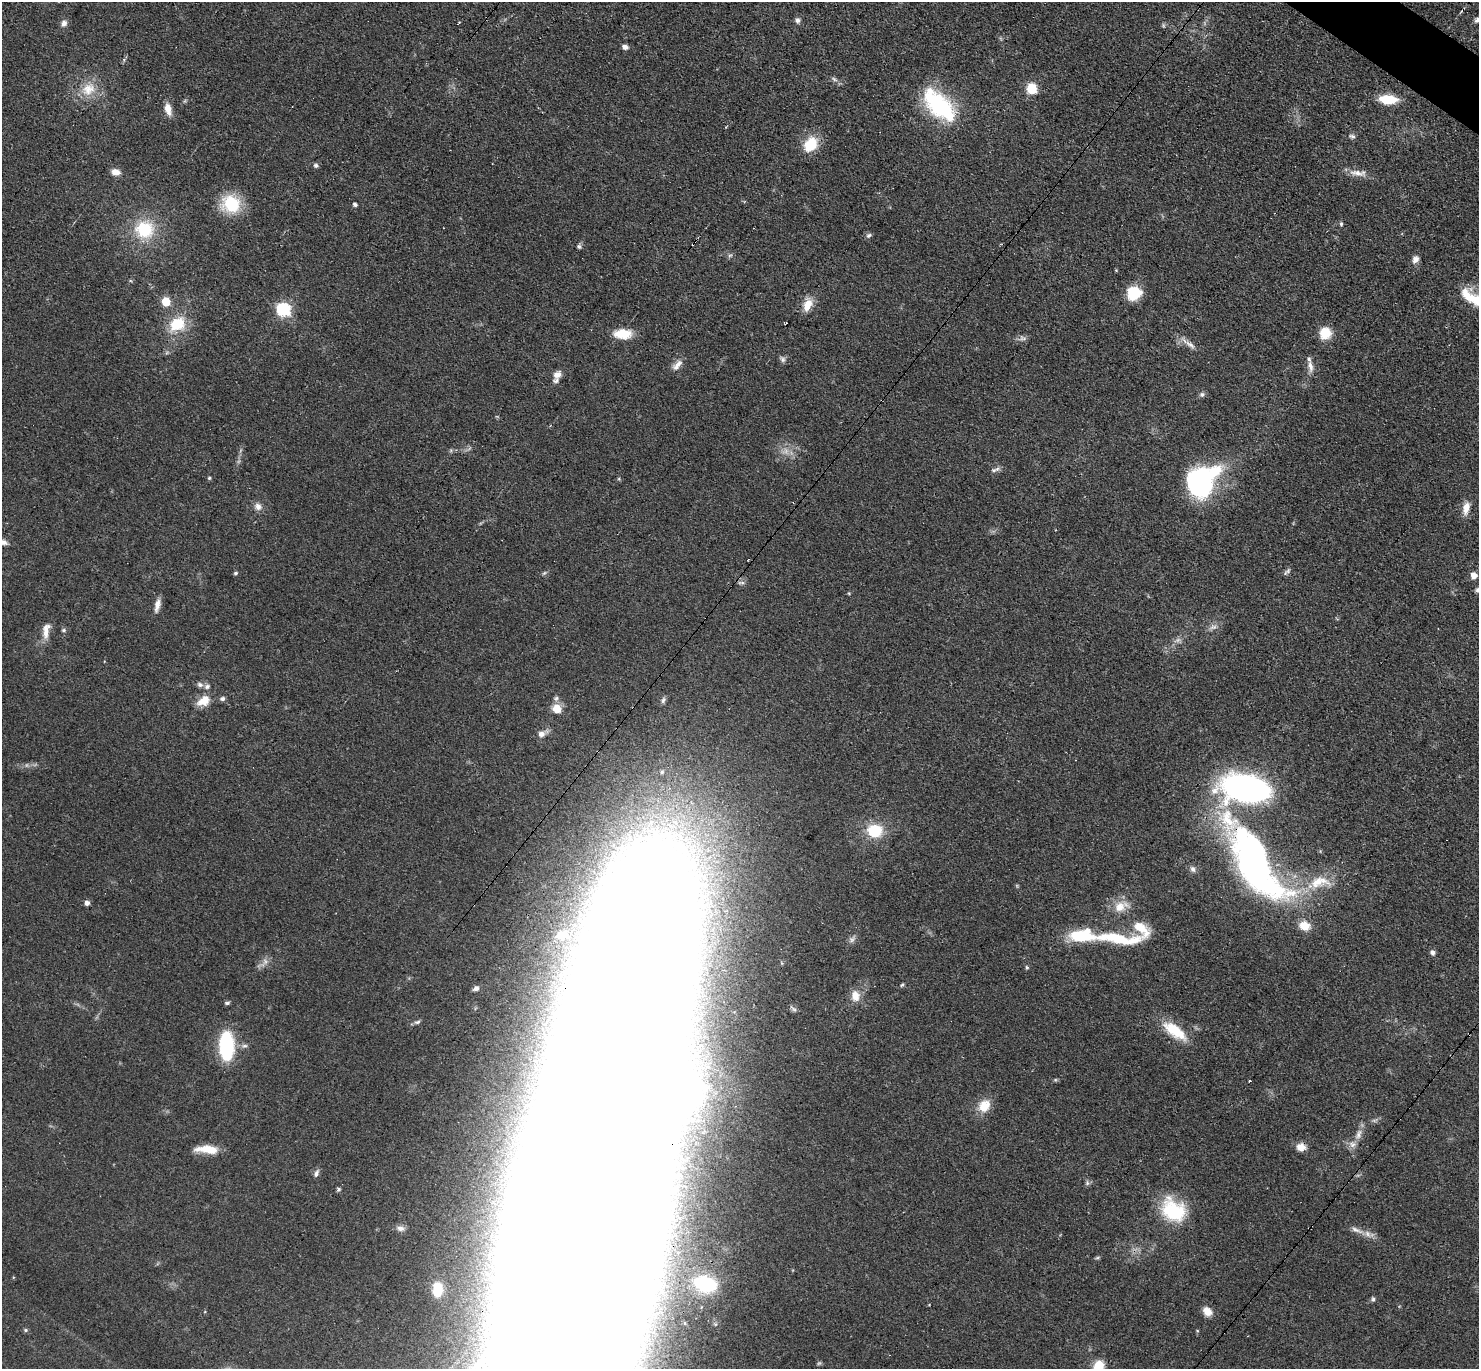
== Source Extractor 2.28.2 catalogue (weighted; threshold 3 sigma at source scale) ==
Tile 10 of 4 x 4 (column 2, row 3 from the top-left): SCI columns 1608-3084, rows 1665-3031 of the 6087 x 6078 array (HDU 1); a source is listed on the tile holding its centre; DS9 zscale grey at full resolution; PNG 1481 x 1371 px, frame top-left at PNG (2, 2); no overlay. Shown black and unused: <1% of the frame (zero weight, under 3 of 4 exposures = <1% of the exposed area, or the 3 px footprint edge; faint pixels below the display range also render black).
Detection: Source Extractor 2.28.2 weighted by HDU 2 'WHT'; one run over the whole footprint, this tile lists its part. Background 0.0608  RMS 0.0056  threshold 0.0254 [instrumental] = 3 sigma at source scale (4.5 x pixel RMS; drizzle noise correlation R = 1.50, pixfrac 1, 0.05/0.05 arcsec/px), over >= 5 px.
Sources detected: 120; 4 too faint to see at this stretch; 1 inside a brighter object's white glare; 2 cosmic-ray / hot-pixel residue — not listed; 10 inside a brighter listed object's ellipse — not listed separately; the other 103 listed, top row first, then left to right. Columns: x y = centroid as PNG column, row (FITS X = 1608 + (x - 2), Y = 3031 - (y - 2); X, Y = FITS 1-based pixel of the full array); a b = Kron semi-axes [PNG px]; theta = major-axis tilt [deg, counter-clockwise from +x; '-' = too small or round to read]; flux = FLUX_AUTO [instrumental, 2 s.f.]
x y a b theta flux
797 20 8 6 -89 1.8
1477 20 10 6 42 1.9
459 22 3 2 - 0.58
64 23 9 7 65 2.7
1163 25 6 4 -72 0.77
625 47 7 5 -22 2.1
834 79 9 5 -31 1.6
88 89 23 18 36 13
1031 89 6 6 - 43
1388 99 17 9 -4 17
939 105 48 23 -46 53
168 109 14 7 -74 5.6
1352 136 9 6 -14 1.6
810 144 19 14 54 16
316 165 6 5 - 1.5
115 172 9 7 -5 4.5
1358 173 26 8 -7 5.7
231 204 17 16 - 31
355 204 4 4 - 1.4
1341 224 5 4 - 0.91
144 229 22 20 2 28
869 235 7 6 - 1.4
579 246 7 5 -54 1.1
1415 259 10 8 58 3
1134 293 17 15 36 15
1474 299 31 16 -27 17
166 302 6 5 - 22
808 305 17 9 63 7.7
283 310 6 6 - 100
177 324 12 10 34 24
1325 333 13 12 - 11
623 334 20 11 0 11
1022 338 11 7 -8 2.1
1190 345 17 7 -38 4
167 352 7 4 20 0.98
782 359 8 7 - 1.7
677 365 17 8 50 4.1
1310 366 18 7 -79 3.8
557 375 11 8 38 3.4
1202 394 7 6 - 1.6
994 470 8 6 0 1.5
209 478 5 4 - 0.76
1202 482 36 25 50 97
258 507 10 8 -40 3.4
1466 508 17 9 78 5.5
1287 571 12 5 48 1.4
236 573 5 5 - 1
544 573 7 4 44 0.91
1474 575 6 5 - 5
741 583 11 4 0 1.3
1478 590 8 5 23 1.9
849 593 5 3 - 0.55
157 605 18 6 79 3.9
1213 627 12 8 18 2.9
64 630 6 5 - 0.97
46 631 23 9 82 6.1
200 685 9 7 -22 2
556 698 8 7 - 1.6
222 699 7 5 31 1.3
204 701 18 11 34 8
557 709 10 9 - 7.9
541 734 10 9 - 3.4
1076 760 3 2 - 0.33
1246 788 35 19 -7 230
875 831 17 14 -4 19
1254 862 92 32 -59 260
1193 869 9 7 -55 1.9
1319 882 34 16 7 20
87 903 5 5 - 2.7
1121 906 22 14 18 9.4
1141 929 30 14 -48 14
1118 939 68 13 -6 33
1432 952 7 6 - 1.8
265 961 8 6 -69 2.3
1027 967 6 4 -67 0.81
902 985 6 4 39 0.85
476 988 8 6 30 1.8
855 996 16 12 -82 6
227 1003 7 4 2 1.1
793 1009 12 5 -42 1.5
417 1022 8 5 16 1.4
1175 1031 31 12 -36 19
226 1046 20 10 -90 63
244 1046 10 6 9 1.8
1249 1081 3 2 - 0.67
984 1106 15 12 58 10
1358 1134 16 8 68 4.5
1301 1147 11 9 -13 5.2
207 1149 25 8 -4 11
316 1173 11 5 67 1.9
1087 1183 7 6 - 1.3
338 1189 5 5 - 1.2
1173 1210 31 23 -39 35
400 1228 10 7 -5 2.4
1357 1230 26 6 -25 4.6
584 1233 472 64 79 26000
449 1243 66 31 -88 140
1097 1258 7 3 19 0.84
698 1282 69 49 -79 160
1373 1299 7 5 -81 1.1
1207 1311 11 9 -48 5.3
25 1330 6 5 - 0.85
1099 1366 12 10 57 13
Overlapping masked pixels (flux is a lower limit): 4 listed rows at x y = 1254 862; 1301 1147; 584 1233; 698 1282
Isophote crosses this tile's border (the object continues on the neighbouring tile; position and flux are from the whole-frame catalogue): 6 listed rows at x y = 1477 20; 1474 299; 1478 590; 584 1233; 449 1243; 1099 1366